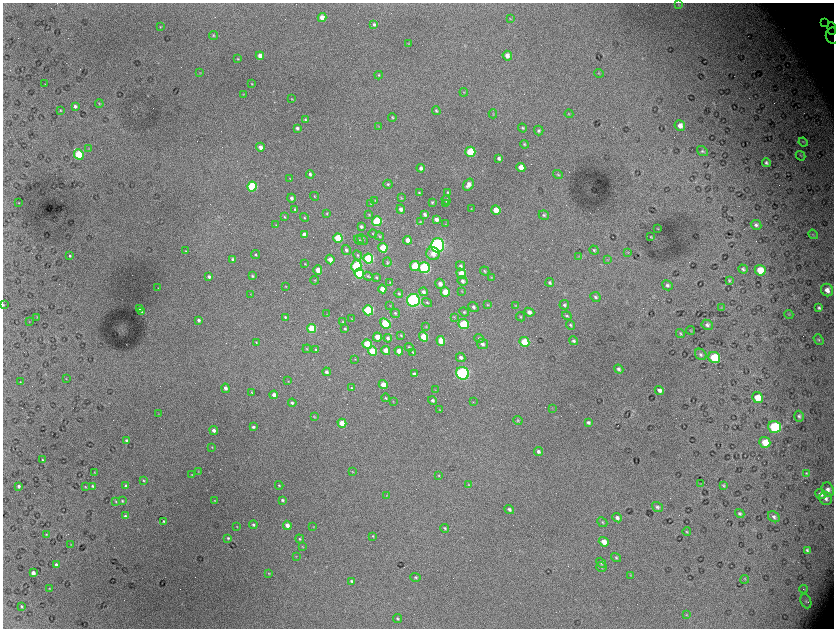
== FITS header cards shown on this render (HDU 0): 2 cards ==
NAXIS1  =                 1663 / length of data axis 1
NAXIS2  =                 1252 / length of data axis 2

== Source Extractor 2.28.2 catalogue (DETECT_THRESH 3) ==
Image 1663 x 1252 px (HDU 0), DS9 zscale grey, zoomed out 1/2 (1 PNG px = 2 x 2 image px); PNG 836 x 630 px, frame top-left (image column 2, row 1251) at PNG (3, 3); each listed source drawn as its Kron ellipse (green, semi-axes under 4 px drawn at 4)
Background 7140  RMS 110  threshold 323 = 3 sigma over >= 5 px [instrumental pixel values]
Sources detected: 335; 39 cannot appear on this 1/2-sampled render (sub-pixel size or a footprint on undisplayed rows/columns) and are neither listed nor drawn; the other 296 listed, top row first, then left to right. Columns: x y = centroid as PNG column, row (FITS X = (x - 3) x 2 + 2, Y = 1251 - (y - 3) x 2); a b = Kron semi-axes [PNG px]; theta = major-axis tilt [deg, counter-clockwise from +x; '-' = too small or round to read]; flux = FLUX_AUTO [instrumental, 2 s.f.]
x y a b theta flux
678 4 3 3 - 1.3e+04
322 17 4 4 - 1.7e+05
510 19 4 2 - 1.2e+04
825 22 3 3 - 2.7e+04
374 24 4 4 - 4.2e+04
160 27 3 3 - 1.7e+04
832 28 6 3 -86 4.9e+04
213 35 4 3 - 2.2e+04
832 36 8 6 88 1.0e+05
408 43 4 3 - 1.4e+04
260 56 4 4 - 1.7e+05
507 56 5 4 - 1.3e+05
238 59 3 3 - 1.7e+04
200 73 3 2 - 1.1e+04
599 73 5 3 - 1.8e+04
379 75 4 4 - 2.4e+04
45 84 2 1 - 5.2e+03
252 84 3 2 - 1.5e+04
464 92 4 3 - 1.6e+04
243 94 4 2 - 9.7e+03
292 99 3 3 - 1.2e+04
99 104 4 3 - 2.0e+04
75 106 4 4 - 5.8e+04
61 110 3 2 - 2.0e+04
436 111 4 3 - 3.0e+04
493 114 4 3 - 1.7e+04
569 114 4 3 - 1.5e+04
392 117 4 3 - 2.4e+04
305 120 4 3 - 2.6e+04
379 126 3 2 - 1.0e+04
680 126 5 5 - 1.4e+05
297 128 4 4 - 5.8e+04
523 128 4 3 - 2.8e+04
539 131 5 4 - 4.4e+04
803 142 4 3 - 1.9e+04
524 144 4 3 - 2.5e+04
260 147 4 4 - 1.2e+05
89 148 3 2 - 1.1e+04
702 151 6 4 -36 4.0e+04
470 152 5 5 - 9.3e+05
79 155 5 4 - 1.4e+06
800 156 5 2 - 1.6e+04
499 158 3 3 - 5.8e+04
766 163 4 3 - 4.6e+04
521 167 4 4 - 2.3e+05
421 168 4 4 - 8.1e+04
310 174 4 3 - 5.2e+04
558 175 5 3 - 2.4e+04
290 179 3 2 - 1.2e+04
388 184 4 4 - 3.1e+04
468 184 6 4 55 1.2e+05
252 187 5 4 - 1.8e+06
448 192 4 3 - 2.8e+04
419 193 3 2 - 2.3e+04
314 196 4 3 - 1.9e+04
291 198 4 4 - 7.1e+04
401 198 4 3 - 1.6e+04
446 200 5 4 - 4.9e+04
375 201 3 3 - 1.0e+04
432 202 3 2 - 2.1e+04
19 203 2 2 - 1.0e+04
371 204 4 3 - 1.5e+04
445 204 3 3 - 1.5e+04
471 208 3 3 - 1.3e+04
401 209 5 4 - 9.0e+04
295 210 4 3 - 3.2e+04
496 210 5 4 - 3.5e+05
327 213 4 3 - 1.9e+04
425 214 4 3 - 5.8e+04
369 215 3 2 - 1.9e+04
544 215 5 4 - 4.4e+04
284 217 4 3 - 2.4e+04
304 218 4 3 - 2.4e+04
436 219 4 3 - 9.3e+04
377 221 5 5 - 1.3e+06
420 222 4 3 - 1.7e+04
445 224 2 2 - 9.6e+03
276 225 4 3 - 1.5e+04
756 225 5 5 - 6.1e+04
361 226 4 3 - 5.2e+04
658 229 3 3 - 1.2e+04
373 233 4 4 - 2.5e+04
304 234 4 4 - 1.4e+05
813 234 5 4 - 2.7e+04
379 236 5 4 - 3.1e+04
651 237 3 2 - 1.4e+04
338 238 5 4 - 9.4e+05
363 239 6 4 -39 4.1e+04
359 240 5 4 - 3.5e+04
407 240 4 4 - 1.7e+05
437 245 7 7 - 6.5e+06
383 248 5 4 - 7.3e+05
346 250 5 4 - 5.2e+04
594 250 5 4 - 3.2e+04
186 251 3 3 - 1.6e+04
628 252 4 3 - 1.8e+04
433 254 7 6 - 1.8e+05
255 255 4 3 - 3.0e+04
358 255 5 4 - 3.6e+04
70 256 3 3 - 2.9e+04
579 256 3 2 - 1.1e+04
233 259 4 3 - 4.6e+04
330 259 5 4 - 2.0e+05
368 259 5 5 - 2.0e+06
607 259 3 2 - 1.1e+04
387 262 5 4 - 2.4e+04
305 264 3 2 - 1.6e+04
356 266 5 5 - 1.9e+06
415 266 5 5 - 7.1e+05
460 266 5 4 - 4.5e+04
424 268 5 5 - 2.9e+06
743 269 5 4 - 4.1e+04
318 270 4 4 - 2.6e+05
760 270 6 5 - 4.1e+05
485 271 5 3 - 2.8e+04
359 273 5 4 - 1.5e+06
461 274 5 4 - 2.9e+05
252 276 3 3 - 2.7e+04
368 276 5 4 - 2.9e+04
209 277 3 3 - 5.7e+04
376 277 4 3 - 2.4e+04
491 277 4 3 - 1.4e+04
315 280 4 3 - 2.0e+04
729 280 4 4 - 2.7e+04
463 281 5 4 - 7.4e+04
390 282 3 2 - 1.4e+04
550 282 4 3 - 4.0e+04
440 284 5 4 - 1.2e+05
667 285 5 5 - 5.4e+04
285 286 3 2 - 1.2e+04
158 288 3 2 - 1.1e+04
382 289 4 3 - 1.9e+05
827 290 6 5 - 1.7e+05
462 291 3 3 - 1.2e+04
423 292 4 4 - 7.5e+04
445 292 5 4 - 4.0e+05
251 294 4 2 - 1.0e+04
399 294 4 3 - 2.6e+04
595 297 5 4 - 4.9e+04
413 300 6 6 - 5.4e+06
427 302 5 3 - 2.8e+04
3 305 3 3 - 1.5e+04
488 305 3 3 - 1.8e+04
564 305 5 4 - 4.5e+04
390 306 3 3 - 1.1e+04
516 306 4 3 - 1.8e+04
473 307 5 4 - 5.4e+04
140 308 3 3 - 6.1e+04
721 308 4 3 - 2.0e+04
819 308 4 3 - 4.3e+04
368 310 5 5 - 2.1e+06
141 311 4 3 - 2.7e+04
464 312 5 4 - 3.3e+04
529 312 5 4 - 1.1e+05
395 313 5 3 - 3.1e+04
327 314 3 2 - 8.7e+03
789 314 5 3 - 2.2e+04
567 316 5 3 - 3.3e+04
37 317 3 2 - 9.7e+03
285 317 4 3 - 2.7e+04
454 317 3 3 - 1.5e+04
520 317 5 4 - 2.7e+04
352 319 3 2 - 1.2e+04
199 320 3 3 - 5.4e+04
29 321 3 2 - 7.7e+03
343 322 4 3 - 1.8e+04
385 323 6 4 -41 8.3e+05
463 324 5 5 - 1.1e+06
570 325 5 4 - 3.8e+04
707 325 6 5 - 6.4e+04
426 327 3 2 - 1.1e+04
312 329 5 4 - 8.5e+05
345 329 3 3 - 3.0e+04
690 330 4 3 - 1.7e+04
680 334 5 4 - 2.7e+04
401 335 4 3 - 2.4e+04
377 337 4 4 - 2.6e+05
424 337 5 4 - 6.5e+05
388 338 4 3 - 5.0e+04
479 339 5 4 - 3.3e+04
818 340 6 4 -53 3.3e+04
441 341 5 4 - 3.4e+05
573 341 4 4 - 4.8e+04
256 342 3 2 - 1.3e+04
524 342 5 4 - 5.4e+05
367 344 5 4 - 8.7e+05
482 344 5 5 - 7.4e+04
409 347 4 3 - 2.7e+04
307 349 4 3 - 1.9e+04
316 350 4 3 - 2.9e+04
372 351 5 4 - 6.9e+05
386 351 4 4 - 3.3e+05
399 351 4 4 - 2.1e+05
413 352 4 3 - 2.1e+04
701 354 6 5 - 5.6e+04
461 357 5 4 - 7.4e+04
714 357 6 5 - 8.8e+05
355 359 3 2 - 1.1e+04
619 369 5 4 - 6.0e+04
326 372 4 3 - 6.7e+04
462 373 6 6 - 5.0e+06
414 374 4 3 - 5.9e+04
66 379 3 2 - 9.0e+03
288 381 4 2 - 9.7e+03
20 382 2 2 - 1.3e+04
383 385 5 4 - 2.9e+05
225 388 5 4 - 7.9e+04
352 388 4 3 - 2.2e+04
435 390 3 2 - 9.9e+03
659 390 5 3 - 1.0e+05
252 392 4 2 - 2.1e+04
274 395 4 3 - 1.3e+05
386 398 4 3 - 2.2e+04
757 398 6 5 - 3.4e+05
432 400 4 3 - 5.5e+04
393 401 3 2 - 1.1e+04
473 402 3 2 - 1.1e+04
292 403 4 3 - 5.1e+04
552 408 3 2 - 1.3e+04
439 410 3 2 - 1.1e+04
158 414 3 2 - 8.6e+03
314 416 4 3 - 1.7e+04
799 416 5 4 - 4.9e+04
518 421 5 4 - 3.0e+04
588 422 4 3 - 5.2e+04
342 423 4 4 - 3.4e+05
253 427 4 3 - 4.6e+04
774 427 6 6 - 1.9e+06
214 430 4 3 - 9.3e+04
127 441 3 3 - 6.7e+04
765 442 6 5 - 4.2e+05
212 447 4 3 - 1.7e+04
538 451 4 4 - 6.7e+04
43 460 2 2 - 2.3e+04
198 471 3 3 - 1.1e+04
352 471 4 2 - 1.2e+04
94 472 3 2 - 9.4e+03
806 473 4 3 - 1.9e+04
192 475 3 3 - 1.2e+04
439 475 4 3 - 1.8e+04
143 481 4 3 - 2.5e+04
700 483 4 2 - 9.9e+03
468 484 4 3 - 1.7e+04
279 485 4 3 - 2.3e+04
19 486 3 3 - 4.5e+04
92 486 4 3 - 4.0e+04
126 486 4 3 - 3.9e+04
724 486 4 3 - 2.7e+04
85 487 4 3 - 1.9e+04
828 490 7 6 - 1.1e+05
821 494 5 4 - 9.9e+04
386 495 3 2 - 9.5e+03
826 498 6 6 - 8.6e+04
282 500 3 3 - 3.8e+04
122 501 4 3 - 2.7e+04
215 501 3 2 - 1.4e+04
116 502 4 3 - 1.7e+04
657 507 6 4 -39 4.8e+04
509 509 5 4 - 5.8e+04
740 514 5 4 - 4.1e+04
125 516 4 3 - 4.7e+04
774 517 6 5 - 6.5e+04
617 518 5 4 - 8.0e+04
164 521 3 2 - 2.8e+04
602 522 5 4 - 2.8e+04
253 525 4 3 - 3.8e+04
287 525 4 3 - 1.4e+05
313 526 3 3 - 1.3e+04
237 527 3 2 - 1.1e+04
445 528 4 3 - 3.2e+04
687 532 4 3 - 2.2e+04
46 534 3 3 - 1.8e+04
373 536 3 3 - 1.7e+04
228 538 4 3 - 3.0e+04
300 539 4 4 - 3.0e+04
604 542 5 4 - 1.9e+05
71 545 3 2 - 1.0e+04
302 547 3 3 - 1.3e+04
807 550 4 3 - 4.2e+04
296 556 3 2 - 9.1e+03
616 558 5 4 - 3.3e+04
601 563 6 4 -50 3.3e+04
56 565 3 3 - 6.3e+04
601 567 5 4 - 3.6e+04
33 573 4 3 - 1.2e+05
269 573 3 3 - 1.4e+04
630 575 4 3 - 1.6e+04
416 577 5 4 - 3.6e+04
745 579 4 3 - 1.7e+04
351 581 4 3 - 3.3e+04
49 588 2 2 - 1.3e+04
803 589 4 2 - 1.6e+04
806 601 7 5 -66 6.4e+04
22 606 2 2 - 2.5e+04
686 615 4 3 - 1.6e+04
398 618 5 4 - 3.2e+04
At the frame edge (FLAGS 8, measured only in part): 1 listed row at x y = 3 305
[39 sub-pixel or undisplayed-footprint detections neither listed nor drawn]